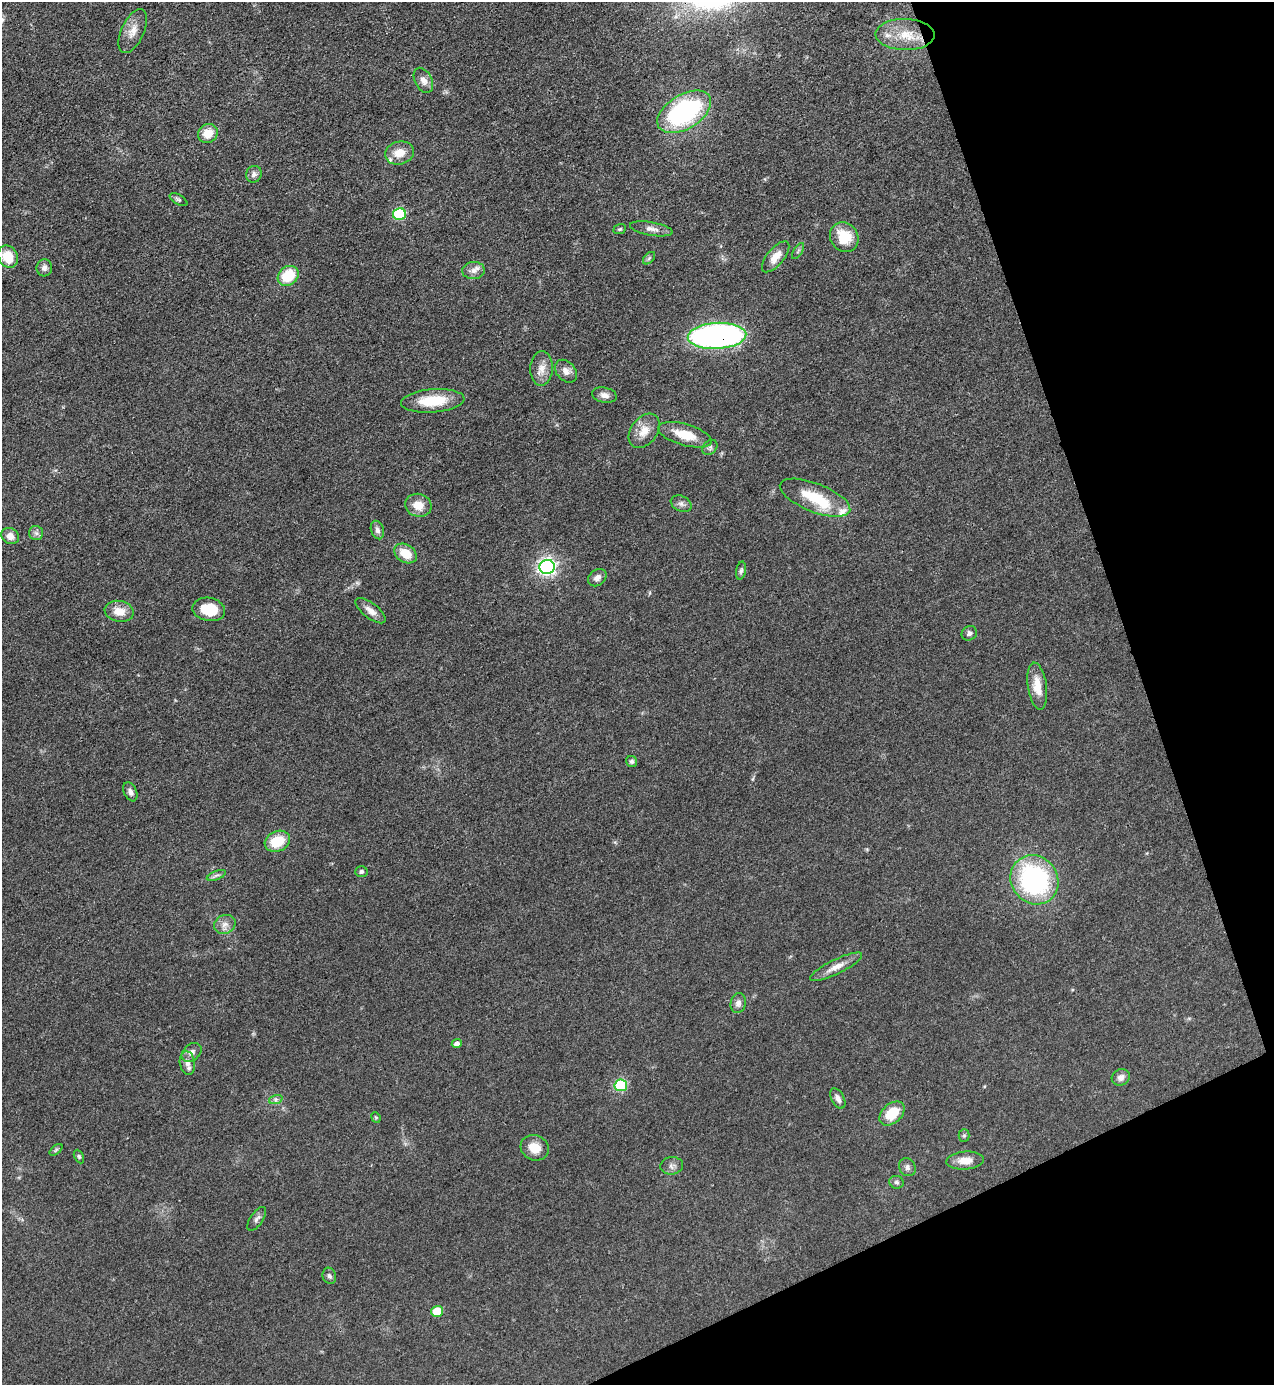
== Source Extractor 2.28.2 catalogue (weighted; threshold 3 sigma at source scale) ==
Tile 12 of 4 x 4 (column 4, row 3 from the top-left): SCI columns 3967-5238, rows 1384-2766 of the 5520 x 5533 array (HDU 1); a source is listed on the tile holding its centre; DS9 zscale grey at full resolution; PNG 1276 x 1387 px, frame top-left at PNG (2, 2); each listed source drawn as its Kron ellipse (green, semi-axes under 4 px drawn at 4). Shown black and unused: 18% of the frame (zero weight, under 3 of 4 exposures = <1% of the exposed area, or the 3 px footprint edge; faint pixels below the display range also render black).
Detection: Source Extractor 2.28.2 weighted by HDU 2 'WHT'; one run over the whole footprint, this tile lists its part. Background 0.0496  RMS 0.0054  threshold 0.0244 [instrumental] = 3 sigma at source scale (4.5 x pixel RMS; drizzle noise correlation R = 1.50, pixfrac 1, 0.05/0.05 arcsec/px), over >= 5 px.
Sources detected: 76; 1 inside a brighter object's white glare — neither listed nor drawn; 4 inside a brighter listed object's ellipse — not listed separately; the other 71 listed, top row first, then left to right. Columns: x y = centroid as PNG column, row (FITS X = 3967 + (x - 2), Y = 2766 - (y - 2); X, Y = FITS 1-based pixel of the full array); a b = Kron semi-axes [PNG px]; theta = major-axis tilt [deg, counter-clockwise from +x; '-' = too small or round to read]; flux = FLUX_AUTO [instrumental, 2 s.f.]
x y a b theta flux
133 31 24 11 65 6.5
905 35 29 15 -1 16
423 80 13 8 -62 3.6
684 112 30 17 32 83
208 133 10 9 - 8.7
400 153 15 11 15 7.5
254 174 8 7 - 1.9
178 200 10 5 -30 1.1
399 214 6 6 - 43
620 229 6 4 22 0.81
651 229 22 6 -10 3.4
844 237 15 13 -55 15
798 251 9 3 58 0.96
8 257 11 9 -59 14
776 257 19 8 51 6.3
649 258 7 4 46 0.95
44 268 8 8 - 2.2
474 271 11 8 5 3.3
288 276 11 9 38 17
717 336 29 13 3 160
542 368 17 11 87 5.6
566 371 13 9 -46 3.6
604 395 12 7 -12 2.8
433 401 32 11 4 18
644 431 19 13 53 7.8
685 435 28 10 -16 13
710 447 8 6 44 1.5
815 498 37 14 -21 22
681 504 11 7 -26 2.1
418 505 13 11 -17 7.3
377 530 9 6 -73 2.2
36 533 7 7 - 1.8
10 536 9 7 -30 4
405 553 12 8 -33 10
547 567 8 7 - 170
741 571 9 4 80 1.3
597 578 10 7 38 3.2
209 609 16 11 -11 13
119 611 14 10 -11 7.4
371 611 18 7 -38 4
969 633 8 7 - 1.6
1037 686 23 9 -82 9.2
632 761 6 5 - 1.2
130 792 10 6 -66 2.3
277 841 13 10 25 15
361 871 6 5 - 1.3
216 875 10 3 21 1.2
1034 880 25 23 -53 89
225 924 11 9 24 3.5
836 967 29 7 26 5.8
738 1003 10 7 76 2.6
457 1044 5 4 - 2.5
192 1052 11 8 41 2.9
187 1063 12 7 -81 3.1
1121 1077 9 8 - 2.9
621 1085 6 6 - 54
838 1098 11 6 -62 2.6
276 1099 7 4 19 1.2
892 1113 14 9 41 15
376 1117 5 4 - 0.76
964 1135 6 5 - 0.85
535 1148 14 12 -26 8.1
56 1150 8 4 38 0.96
79 1157 7 4 -64 0.91
965 1160 19 9 4 6.5
672 1166 11 8 6 2.4
907 1167 9 8 - 2
897 1182 7 6 - 1.3
257 1219 13 6 55 2
329 1276 8 6 -70 1.7
437 1311 5 5 - 16
Overlapping masked pixels (flux is a lower limit): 2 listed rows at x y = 905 35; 717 336
Isophote crosses this tile's border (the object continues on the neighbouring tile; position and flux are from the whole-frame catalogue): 1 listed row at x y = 8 257